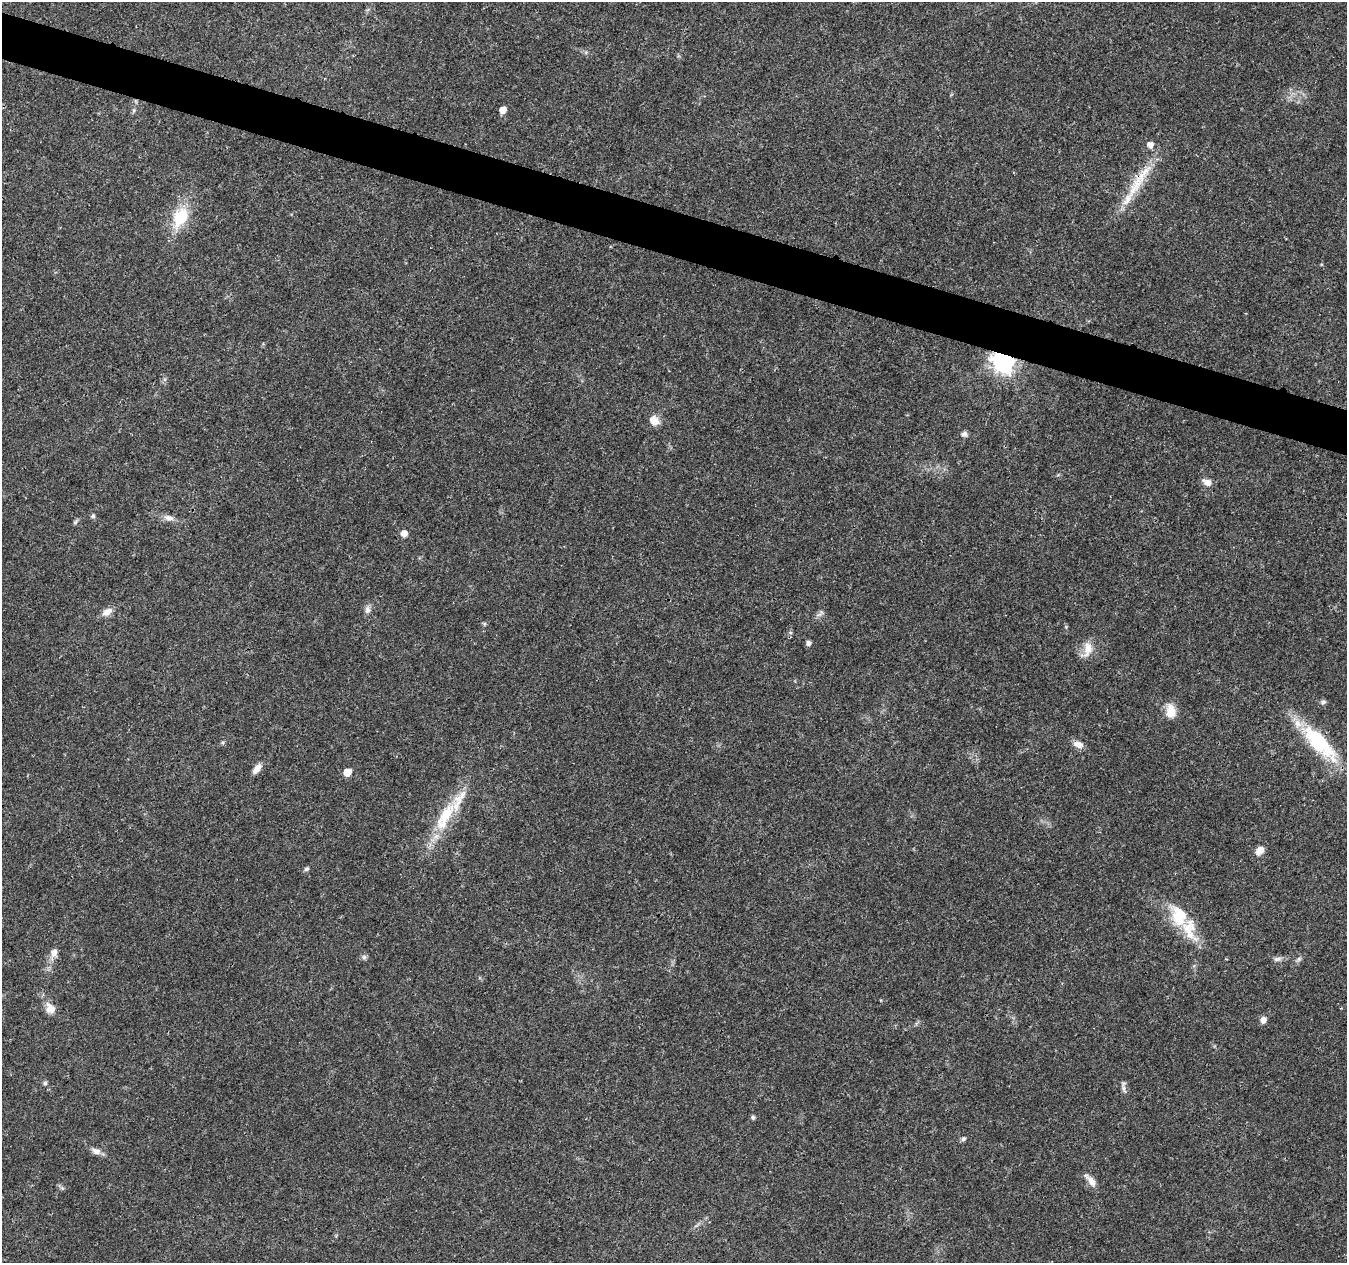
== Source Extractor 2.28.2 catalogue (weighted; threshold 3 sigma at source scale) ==
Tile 11 of 4 x 4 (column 3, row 3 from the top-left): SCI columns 2699-4043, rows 1543-2803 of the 5392 x 5545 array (HDU 1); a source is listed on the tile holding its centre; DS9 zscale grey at full resolution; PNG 1349 x 1265 px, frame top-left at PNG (2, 2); no overlay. Shown black and unused: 4% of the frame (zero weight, under 3 of 4 exposures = <1% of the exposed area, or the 3 px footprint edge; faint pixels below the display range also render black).
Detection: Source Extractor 2.28.2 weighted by HDU 2 'WHT'; one run over the whole footprint, this tile lists its part. Background 0.0266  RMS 0.0019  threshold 0.00874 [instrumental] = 3 sigma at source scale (4.5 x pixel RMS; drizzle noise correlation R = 1.50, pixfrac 1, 0.0396/0.0396 arcsec/px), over >= 5 px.
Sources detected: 45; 1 inside a brighter object's white glare — not listed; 3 inside a brighter listed object's ellipse — not listed separately; the other 41 listed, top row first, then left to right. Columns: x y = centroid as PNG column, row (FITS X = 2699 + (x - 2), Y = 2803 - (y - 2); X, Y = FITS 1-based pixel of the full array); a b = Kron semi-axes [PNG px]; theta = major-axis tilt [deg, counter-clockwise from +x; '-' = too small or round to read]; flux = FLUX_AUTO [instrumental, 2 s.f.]
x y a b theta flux
134 110 6 4 72 0.32
503 110 5 5 - 1.8
1150 145 6 6 - 1.3
1139 180 50 14 56 7.3
180 217 26 16 62 7.8
1003 361 8 7 - 130
654 421 13 10 -46 1.8
964 434 8 6 -11 0.68
1207 482 12 8 -25 1.3
93 516 6 6 - 0.42
169 518 15 8 -13 1.2
75 522 7 5 46 0.37
404 534 7 6 - 1.3
368 610 10 8 82 0.9
107 612 14 8 32 1.4
819 615 7 4 19 0.48
484 623 6 4 -19 0.24
808 643 6 5 - 0.57
1088 649 23 12 82 2.5
1323 702 8 6 36 0.49
1171 711 17 11 -83 2.6
1317 737 77 17 -46 12
1078 744 12 8 -26 1.4
257 769 14 7 52 1.5
347 772 5 5 - 3.2
446 814 40 15 59 8.3
1260 851 10 7 48 1.7
306 869 7 5 31 0.41
1179 916 30 19 -69 7.2
54 953 12 9 -89 1.3
364 957 6 6 - 0.46
1277 959 12 5 13 0.67
1299 959 7 5 46 0.43
50 1008 13 10 -59 2
1263 1020 8 7 - 0.95
45 1083 5 5 - 0.51
1124 1089 14 5 -77 0.68
753 1117 5 5 - 0.44
963 1139 6 5 - 0.55
96 1151 11 7 -25 1.1
1091 1181 18 7 -50 1.6
Overlapping masked pixels (flux is a lower limit): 2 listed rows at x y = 1139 180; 1003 361